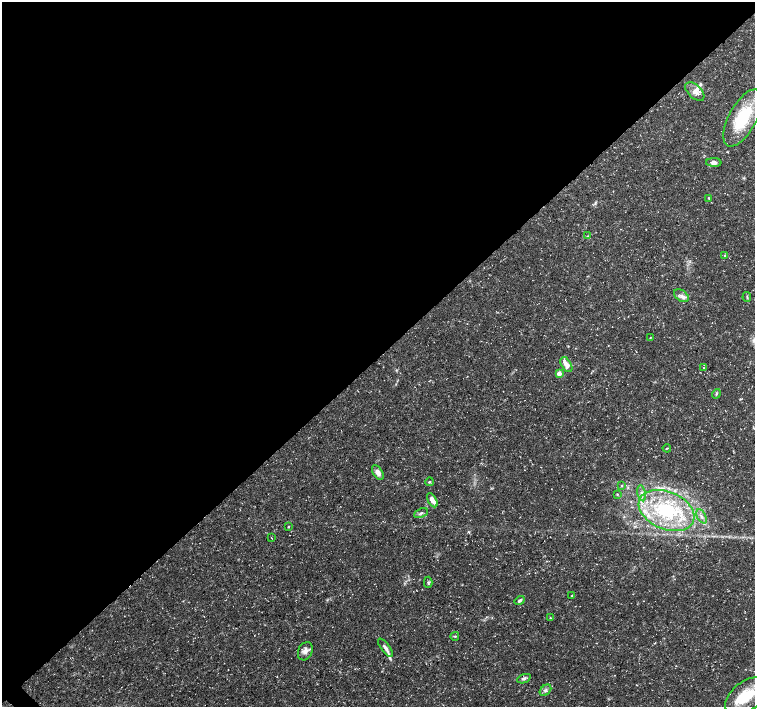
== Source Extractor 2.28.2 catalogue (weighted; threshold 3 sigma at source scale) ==
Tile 2 of 4 x 4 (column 2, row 1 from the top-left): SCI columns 1507-3011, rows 4385-5793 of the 6028 x 6015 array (HDU 1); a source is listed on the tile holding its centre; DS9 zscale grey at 2 x 2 block average (1 PNG px = mean of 2 x 2 image px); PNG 757 x 709 px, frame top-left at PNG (2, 2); each listed source drawn as its Kron ellipse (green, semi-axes under 4 px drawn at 4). Shown black and unused: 51% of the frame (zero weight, under 3 of 5 exposures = <1% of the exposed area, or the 3 px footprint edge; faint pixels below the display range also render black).
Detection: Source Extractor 2.28.2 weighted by HDU 2 'WHT'; one run over the whole footprint, this tile lists its part. Background 0.0424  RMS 0.0026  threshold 0.0117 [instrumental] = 3 sigma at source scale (4.5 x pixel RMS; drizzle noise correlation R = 1.50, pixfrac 1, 0.0396/0.0396 arcsec/px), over >= 5 px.
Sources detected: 39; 4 inside a brighter listed object's ellipse — not listed separately; the other 35 listed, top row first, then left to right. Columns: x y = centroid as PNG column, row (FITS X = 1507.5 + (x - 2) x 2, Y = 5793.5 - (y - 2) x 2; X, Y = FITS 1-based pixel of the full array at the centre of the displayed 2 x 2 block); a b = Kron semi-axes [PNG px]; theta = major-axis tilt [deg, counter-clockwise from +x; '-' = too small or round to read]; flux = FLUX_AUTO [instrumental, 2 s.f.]
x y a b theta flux
695 92 11 6 -44 4.2
743 118 32 13 61 32
714 162 8 4 -2 2.3
709 198 4 3 - 0.58
587 236 3 2 - 0.5
725 255 3 2 - 0.52
681 296 8 5 -36 2.6
747 297 5 3 - 0.71
650 338 2 2 - 0.31
566 365 8 5 -59 4.8
703 368 2 2 - 0.3
559 374 3 3 - 7.2
716 394 5 2 - 0.63
667 448 4 2 - 0.43
378 472 8 4 -60 3.6
429 482 4 2 - 0.59
622 485 3 2 - 0.43
642 493 8 4 -78 2.1
617 494 3 2 - 0.41
432 500 8 4 -61 3.9
667 510 29 18 -22 43
421 513 7 3 24 1.4
702 516 8 3 -62 1.4
289 527 3 3 - 0.45
271 538 2 2 - 0.25
428 582 5 4 - 1
572 596 3 2 - 0.49
520 600 5 3 - 1.4
550 618 3 2 - 0.43
455 636 4 3 - 0.65
385 648 11 4 -53 2.6
305 651 9 7 64 3.2
524 679 7 3 21 1.5
545 690 7 4 45 1.6
746 696 25 14 38 20
Diffuse or blended objects may show on this block-average render without a row.